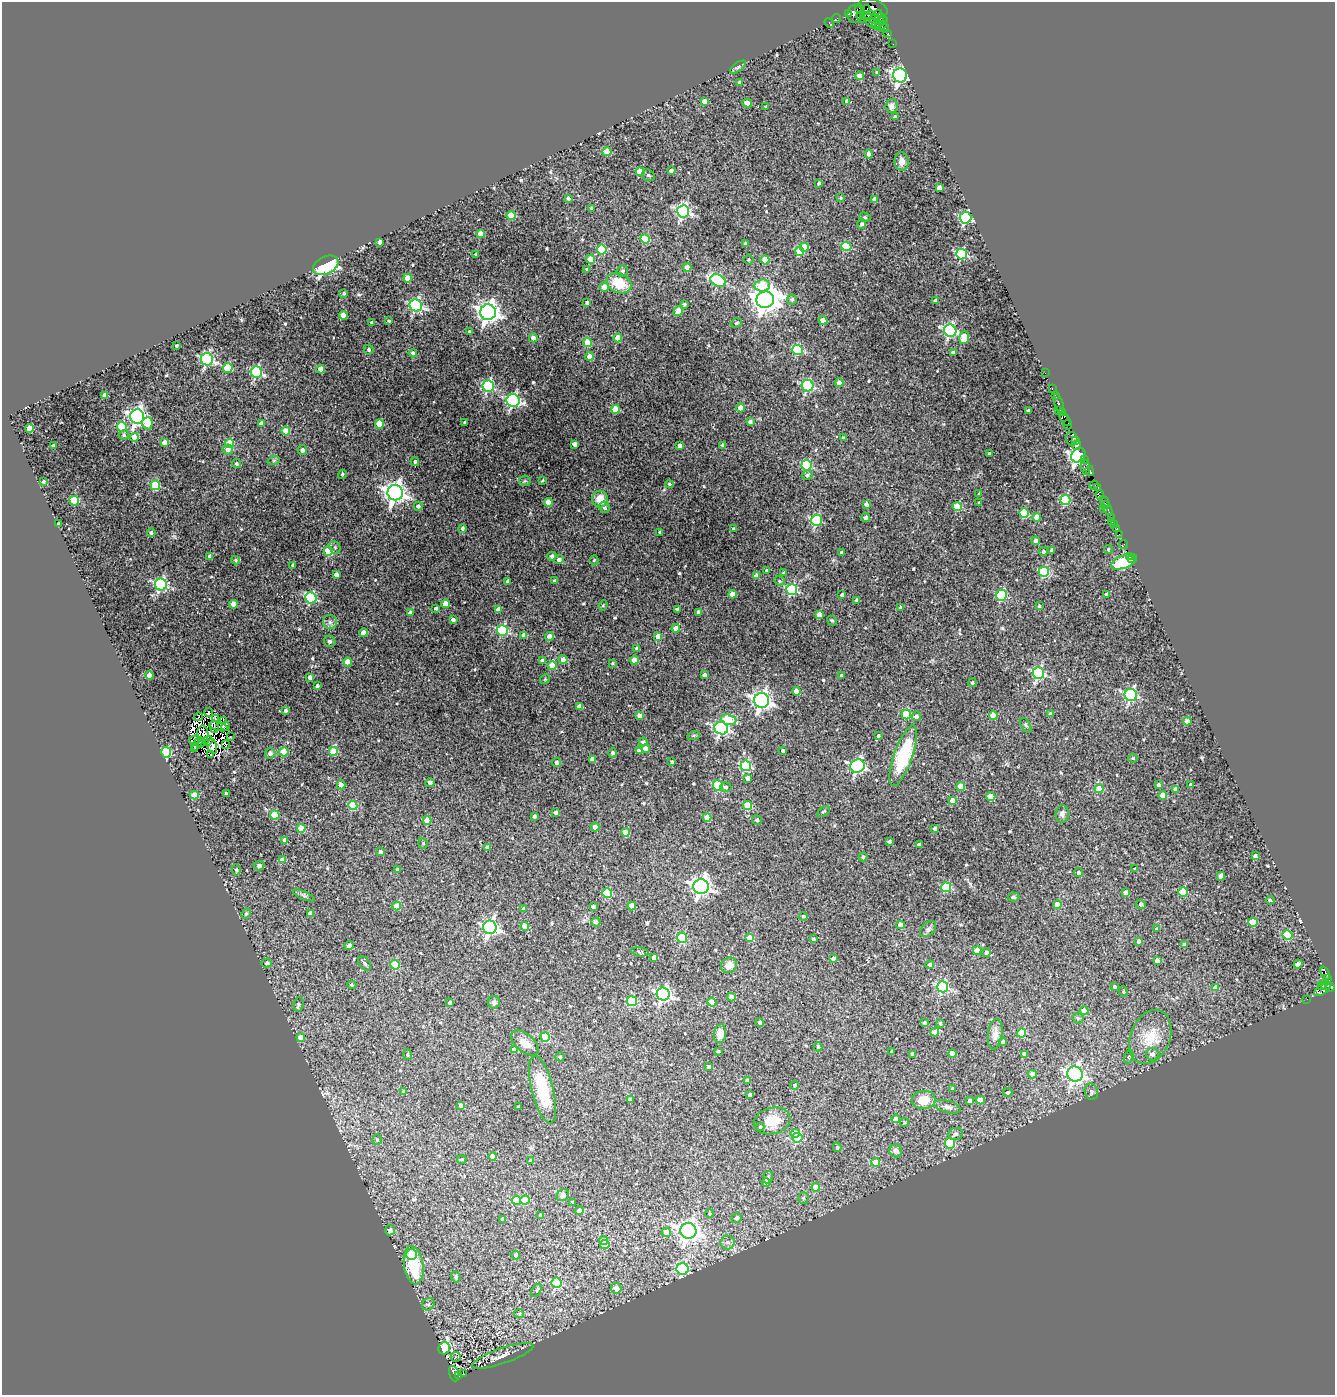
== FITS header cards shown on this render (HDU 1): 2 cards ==
NAXIS1  =                 1333
NAXIS2  =                 1393

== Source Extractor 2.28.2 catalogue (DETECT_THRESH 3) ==
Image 1333 x 1393 px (HDU 1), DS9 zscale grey, 1 PNG px = 1 image px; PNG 1337 x 1397 px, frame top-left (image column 1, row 1393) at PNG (2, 2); each listed source drawn as its Kron ellipse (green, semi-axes under 4 px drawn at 4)
Background 0.394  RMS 0.024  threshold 0.0734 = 3 sigma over >= 5 px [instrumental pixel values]
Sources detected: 607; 5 with non-positive FLUX_AUTO (blend fragments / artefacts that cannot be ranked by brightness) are neither listed nor drawn; of the other 602, the 500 brightest by FLUX_AUTO listed and drawn (102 fainter detections omitted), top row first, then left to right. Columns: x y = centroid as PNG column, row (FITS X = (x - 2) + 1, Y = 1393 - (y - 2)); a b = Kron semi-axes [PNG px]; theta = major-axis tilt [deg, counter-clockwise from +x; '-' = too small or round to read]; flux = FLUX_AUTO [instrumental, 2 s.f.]
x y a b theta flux
873 7 14 8 -19 1700
860 9 5 3 - 690
865 10 5 4 - 770
848 14 3 3 - 21
855 14 9 7 83 440
868 16 8 4 9 990
876 16 8 4 46 1300
861 17 5 3 - 190
837 18 5 3 - 6.3
879 18 6 3 49 780
879 22 8 2 25 820
829 23 5 3 - 12
873 23 8 4 -33 570
880 26 6 4 28 820
885 27 5 3 - 550
888 34 3 3 - 350
893 44 2 2 - 8.7
738 67 9 4 36 3.2
877 72 3 3 - 3.7
900 75 7 7 - 520
859 76 4 4 - 8.6
739 82 3 3 - 2.4
704 102 4 4 - 17
847 102 4 4 - 11
747 103 5 4 - 9.6
892 106 7 6 - 6.9
766 107 3 3 - 2.4
895 117 3 3 - 2.7
607 152 4 4 - 34
869 154 4 3 - 4.9
902 162 9 7 -86 12
671 170 4 3 - 4.5
640 172 4 4 - 37
648 175 6 5 - 3.6
819 183 3 3 - 4.2
939 188 4 4 - 14
568 198 4 3 - 4.5
841 198 4 4 - 2
875 200 4 4 - 14
591 208 3 3 - 2.7
683 211 6 6 - 330
511 216 4 4 - 52
865 217 6 4 -21 2.2
966 218 6 5 - 210
862 224 5 4 - 4
480 234 4 4 - 29
645 239 5 4 - 44
379 242 4 3 - 6.4
746 244 4 3 - 5.3
804 247 4 4 - 26
846 247 5 4 - 68
602 249 5 5 - 70
799 251 4 4 - 44
476 254 3 3 - 3.5
962 254 5 5 - 160
591 259 4 4 - 22
748 259 5 5 - 2
765 260 4 4 - 27
326 265 14 8 26 200
687 267 4 4 - 7.5
587 269 3 3 - 3.1
622 271 6 5 - 3.4
407 278 4 4 - 34
718 281 8 5 -27 160
619 283 13 9 -26 45
762 285 7 6 - 39
604 287 4 4 - 20
344 293 4 3 - 2.2
792 299 5 5 - 4
765 300 9 8 - 2300
936 300 4 4 - 3.5
587 303 3 3 - 4.1
684 304 4 4 - 3.1
416 305 6 6 - 280
678 311 5 4 - 22
488 312 8 8 - 1100
343 315 4 4 - 24
823 320 4 4 - 24
389 321 4 4 - 2.6
372 323 3 3 - 3.4
736 323 6 4 16 2.9
469 331 4 4 - 2.1
950 331 6 6 - 300
533 338 4 4 - 7
618 338 4 4 - 34
964 338 6 5 - 38
587 342 4 4 - 39
177 346 3 3 - 2.1
369 350 5 5 - 3.2
798 350 5 5 - 99
953 352 4 3 - 3
413 353 4 4 - 4.6
589 356 4 4 - 15
207 359 6 6 - 290
228 368 5 5 - 58
321 369 4 4 - 20
256 372 6 5 - 180
1045 373 2 2 - 9.1
839 383 4 4 - 12
488 386 6 5 - 220
808 386 6 5 - 200
1052 389 3 2 - 17
104 395 4 3 - 7.1
1055 395 2 2 - 17
513 400 6 6 - 330
1059 404 10 3 -73 73
740 408 4 4 - 14
615 409 4 4 - 44
1028 411 3 3 - 3.1
1058 411 3 2 - 410
1062 412 4 3 - 360
137 416 7 7 - 670
1065 419 8 4 -59 1100
464 422 3 2 - 2
750 422 4 4 - 5
147 423 6 5 - 31
261 424 4 4 - 12
379 424 4 4 - 36
1068 425 5 3 - 450
122 427 5 4 - 53
29 428 4 4 - 19
286 431 4 4 - 27
124 435 5 4 - 2.9
134 437 4 4 - 27
843 438 4 4 - 2
1072 439 7 5 -76 230
1075 441 3 3 - 180
164 443 4 4 - 17
230 443 4 4 - 55
574 444 4 4 - 9.3
723 445 4 3 - 3.9
1077 445 4 3 - 590
53 446 3 3 - 4.8
679 446 4 3 - 7.5
228 449 5 5 - 12
302 450 5 4 - 6.7
989 454 3 3 - 4.5
1078 455 8 6 48 970
1084 459 3 2 - 420
274 460 6 4 18 2.6
415 462 4 3 - 2.9
236 464 4 4 - 4
806 465 5 5 - 130
1085 468 7 4 -85 640
1090 471 5 3 - 280
342 474 5 4 - 2.5
807 475 5 4 - 3.3
543 480 3 3 - 2.1
525 481 6 5 - 2.5
43 482 4 4 - 3.8
669 484 4 3 - 2.2
155 485 5 4 - 86
1094 485 4 3 - 73
1098 487 3 3 - 37
395 493 8 7 - 1200
979 494 3 3 - 2.5
1100 495 4 3 - 380
600 499 8 8 - 23
1065 500 5 5 - 100
74 501 5 4 - 64
548 502 4 4 - 28
1105 502 6 3 -66 35
979 503 4 3 - 3.5
866 504 4 3 - 7
418 506 5 4 - 5.6
604 507 6 5 - 4.4
957 507 4 4 - 58
1107 508 7 3 -64 290
1103 509 2 2 - 11
1024 513 4 4 - 58
865 517 4 4 - 5.5
1037 517 4 4 - 26
1112 517 3 2 - 14
817 520 5 5 - 100
1111 521 3 2 - 7.3
59 523 3 3 - 2.7
1115 525 3 3 - 22
462 528 4 4 - 4
1117 528 3 2 - 13
733 529 4 3 - 2.4
660 532 3 3 - 3.1
151 533 4 4 - 3.2
1119 534 2 2 - 9.1
1036 541 4 4 - 10
1124 544 5 3 - 6.6
335 547 7 5 -69 3.1
1108 549 4 4 - 2.2
1052 550 4 3 - 4.5
328 551 5 4 - 62
1043 552 4 4 - 4.1
841 553 3 3 - 4.6
210 556 4 4 - 11
552 556 4 4 - 5.4
1130 556 3 2 - 8
236 560 4 3 - 2.2
559 560 4 4 - 7.2
594 560 5 4 - 2.6
1132 560 3 2 - 13
1124 562 14 6 21 76
293 565 3 3 - 3.8
767 571 4 4 - 3
1044 572 5 5 - 140
784 573 3 3 - 3.8
336 575 4 4 - 9.3
757 576 4 4 - 21
508 581 4 3 - 5.1
555 581 4 3 - 2.9
779 581 5 4 - 2.7
161 585 6 6 - 250
792 590 5 5 - 180
732 594 4 4 - 25
1107 594 3 3 - 4.6
842 595 4 3 - 5.5
1002 595 5 5 - 120
311 598 6 5 - 150
857 600 4 3 - 4.5
234 604 4 4 - 21
445 604 4 4 - 20
603 605 5 4 - 2.1
1039 606 3 3 - 2.4
436 608 3 3 - 3.1
900 608 3 3 - 3.7
498 609 4 4 - 12
678 609 4 3 - 4.2
699 612 4 4 - 9.4
410 613 4 4 - 8.6
819 615 4 4 - 14
453 620 4 3 - 6
832 620 5 4 - 2.7
330 622 7 7 - 5.8
676 628 4 4 - 17
502 630 5 5 - 170
363 633 4 4 - 9.6
524 635 4 4 - 11
550 636 4 4 - 19
658 637 4 4 - 20
330 641 6 5 - 4.2
637 648 3 3 - 2.3
563 659 4 4 - 13
542 660 4 4 - 4.8
634 660 4 4 - 24
348 662 4 4 - 25
612 663 3 3 - 2.1
552 665 4 4 - 45
1038 673 6 5 - 210
149 675 4 4 - 19
704 675 4 3 - 4.4
842 676 4 3 - 5.3
310 677 4 4 - 8.9
545 679 5 4 - 2.1
972 683 4 4 - 3.2
317 686 4 3 - 4.2
796 691 4 4 - 19
1131 695 6 6 - 250
762 700 7 7 - 770
579 706 4 4 - 6.3
286 711 3 3 - 4.2
208 712 4 3 - 4.6
906 714 5 5 - 84
1051 714 4 4 - 9.2
993 715 4 4 - 27
639 716 4 4 - 7.6
916 716 5 4 - 4.8
199 717 4 3 - 2
216 719 3 3 - 3.5
729 720 8 5 -17 57
224 721 4 2 - 2.1
1187 721 4 4 - 8.5
1026 725 8 4 -58 2.9
218 726 9 3 -15 2.4
225 726 4 2 - 4.1
214 727 6 2 -76 2.1
721 728 7 6 - 350
203 733 8 5 -82 5.5
694 735 6 4 18 2.2
878 736 3 3 - 3.7
230 737 3 2 - 2.2
195 740 6 3 9 2.2
208 741 5 2 - 2.1
201 742 4 3 - 2.1
643 742 4 4 - 4.4
198 743 7 3 59 4.2
226 745 3 2 - 2.8
212 746 8 4 -77 2.8
195 748 3 2 - 4
646 749 4 4 - 18
333 751 4 4 - 46
639 751 4 4 - 8.8
783 751 4 3 - 3.8
166 752 5 5 - 110
284 752 4 4 - 45
270 753 5 5 - 5.9
613 753 4 4 - 4.7
210 755 4 3 - 4.7
903 756 32 9 71 120
1133 758 5 4 - 2.5
592 759 4 4 - 15
556 762 4 4 - 6.1
672 762 3 3 - 3.5
746 766 5 5 - 140
857 766 7 6 - 360
748 778 4 4 - 12
430 783 4 4 - 6.7
341 785 4 4 - 13
718 785 5 5 - 99
1159 785 3 3 - 5.4
1191 785 4 4 - 6.6
961 786 4 4 - 26
726 787 6 5 - 2.6
1099 789 4 4 - 42
1176 789 4 4 - 12
226 793 3 3 - 2.2
194 795 4 4 - 30
991 796 4 4 - 29
1163 796 4 4 - 37
952 800 4 4 - 14
747 805 4 4 - 54
353 806 4 4 - 61
823 811 7 4 28 2.4
556 813 4 4 - 7.6
1062 814 9 6 84 6.1
275 815 4 4 - 75
534 816 3 3 - 3.9
707 817 4 4 - 32
427 820 4 4 - 33
757 820 5 5 - 4.2
595 827 4 4 - 21
301 828 4 4 - 47
935 829 3 3 - 6.1
625 832 4 4 - 28
285 840 4 4 - 9.3
889 842 3 3 - 3.5
423 843 5 4 - 2.4
919 844 3 3 - 3.5
487 847 4 3 - 3.9
381 852 4 3 - 6.4
1255 856 4 3 - 5.2
863 857 4 3 - 3.9
282 860 4 4 - 19
259 866 5 5 - 4
1135 869 3 3 - 2.8
236 870 5 4 - 3.5
398 870 3 3 - 4.4
1078 873 4 4 - 4.9
1221 876 4 4 - 22
701 887 7 7 - 780
946 887 5 5 - 100
1183 892 5 4 - 59
607 893 5 5 - 80
1126 893 4 4 - 9.6
304 895 11 4 -23 3.8
1013 897 6 4 -4 3
1270 900 4 3 - 2.6
1141 904 5 4 - 5.7
1057 905 4 4 - 25
397 906 4 4 - 44
632 906 4 4 - 28
593 907 4 3 - 6.5
524 909 4 4 - 7.5
310 913 4 4 - 7.9
246 914 5 4 - 2.2
803 916 4 4 - 3.3
596 922 4 4 - 5.4
1253 922 5 4 - 45
900 925 4 4 - 16
525 926 4 4 - 31
490 927 7 6 - 470
928 929 9 6 47 4.4
1157 929 3 3 - 2.7
1288 935 5 4 - 78
682 938 5 5 - 97
749 938 4 4 - 16
813 939 4 3 - 4.1
1139 941 4 4 - 4.1
1185 944 3 3 - 4.4
349 945 4 4 - 6.4
977 950 4 4 - 34
640 952 9 4 -8 2.6
986 953 4 4 - 7.8
654 957 4 4 - 13
833 958 4 3 - 6.8
1157 961 4 4 - 13
267 963 5 4 - 3
365 964 8 5 -52 4.2
1298 964 5 4 - 6.7
395 965 5 4 - 74
729 965 8 7 - 14
930 965 4 4 - 5
1325 973 7 3 -62 350
1327 978 4 3 - 290
352 985 4 4 - 2
1321 985 2 2 - 130
1326 985 5 4 - 650
943 987 5 5 - 210
1115 987 3 3 - 4.2
1330 987 4 3 - 630
1216 988 4 4 - 18
1322 990 9 4 33 300
1123 992 5 4 - 2.1
663 994 6 6 - 420
731 997 4 4 - 13
1307 999 2 2 - 4.4
632 1001 5 5 - 110
494 1002 6 6 - 5.3
712 1002 4 4 - 29
450 1003 4 3 - 5.3
298 1004 7 5 82 3.4
1084 1011 4 4 - 19
1078 1018 5 5 - 2.9
760 1022 4 4 - 4
924 1023 4 4 - 4
940 1023 4 3 - 3.2
935 1032 4 4 - 19
1021 1033 4 4 - 49
720 1034 9 6 82 16
995 1034 15 7 83 14
545 1037 5 4 - 66
1150 1037 28 19 67 51
301 1038 4 4 - 31
1003 1042 4 4 - 3.1
525 1043 16 9 -40 16
818 1047 4 3 - 2.7
514 1050 4 4 - 20
718 1051 4 3 - 2.4
892 1052 4 3 - 4.5
952 1053 4 4 - 27
913 1054 4 4 - 14
1025 1054 4 4 - 12
1152 1054 6 6 - 7.2
408 1055 5 3 - 2.2
560 1057 4 4 - 2.9
1129 1057 7 4 70 2.6
709 1067 4 3 - 7
1032 1074 4 4 - 14
1075 1074 8 7 - 600
747 1080 3 3 - 2.5
795 1085 4 4 - 4.1
543 1089 35 11 -76 76
953 1089 3 3 - 3.2
404 1092 4 4 - 9.5
1008 1092 4 4 - 3.2
1091 1092 8 6 -78 5.5
750 1095 4 4 - 11
630 1099 4 3 - 7.9
924 1100 12 9 5 26
980 1100 4 4 - 21
970 1101 4 4 - 7.7
461 1106 4 4 - 7.2
519 1106 3 3 - 2.4
948 1107 14 6 -15 6.8
896 1119 4 4 - 13
772 1121 18 13 14 33
904 1123 5 4 - 2.5
760 1127 4 4 - 2.2
795 1133 4 4 - 23
956 1134 7 6 - 5.6
797 1138 5 5 - 79
377 1140 5 5 - 2.7
950 1143 5 5 - 91
837 1147 5 4 - 3.4
896 1151 7 6 - 9.2
493 1156 4 4 - 23
462 1159 5 3 - 2.3
531 1161 4 4 - 5.9
876 1162 4 4 - 26
768 1177 6 5 - 3.3
766 1182 4 4 - 16
816 1187 4 4 - 26
563 1195 6 5 - 9.3
803 1198 5 5 - 2.5
516 1200 4 4 - 34
525 1200 4 4 - 45
573 1202 3 3 - 2.5
579 1211 4 4 - 7.6
709 1214 4 4 - 2.6
541 1216 4 4 - 10
737 1218 6 5 - 5.3
503 1219 4 4 - 8.8
390 1230 5 5 - 7.6
688 1231 8 8 - 960
666 1232 4 4 - 19
603 1241 4 4 - 13
727 1242 7 7 - 6
605 1245 4 4 - 37
412 1254 5 5 - 40
516 1255 4 4 - 6.3
414 1265 19 9 -82 88
683 1269 6 6 - 190
456 1277 5 4 - 3.2
556 1283 5 5 - 110
616 1288 5 5 - 17
536 1290 7 4 59 2.6
428 1304 7 5 42 4.1
519 1314 5 4 - 2
444 1348 6 5 - 160
502 1356 32 7 19 14
456 1357 5 5 - 2.7
454 1374 8 4 -72 150
464 1374 3 2 - 14
458 1375 3 3 - 220
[102 fainter detections neither listed nor drawn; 5 non-positive-flux detections neither listed nor drawn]